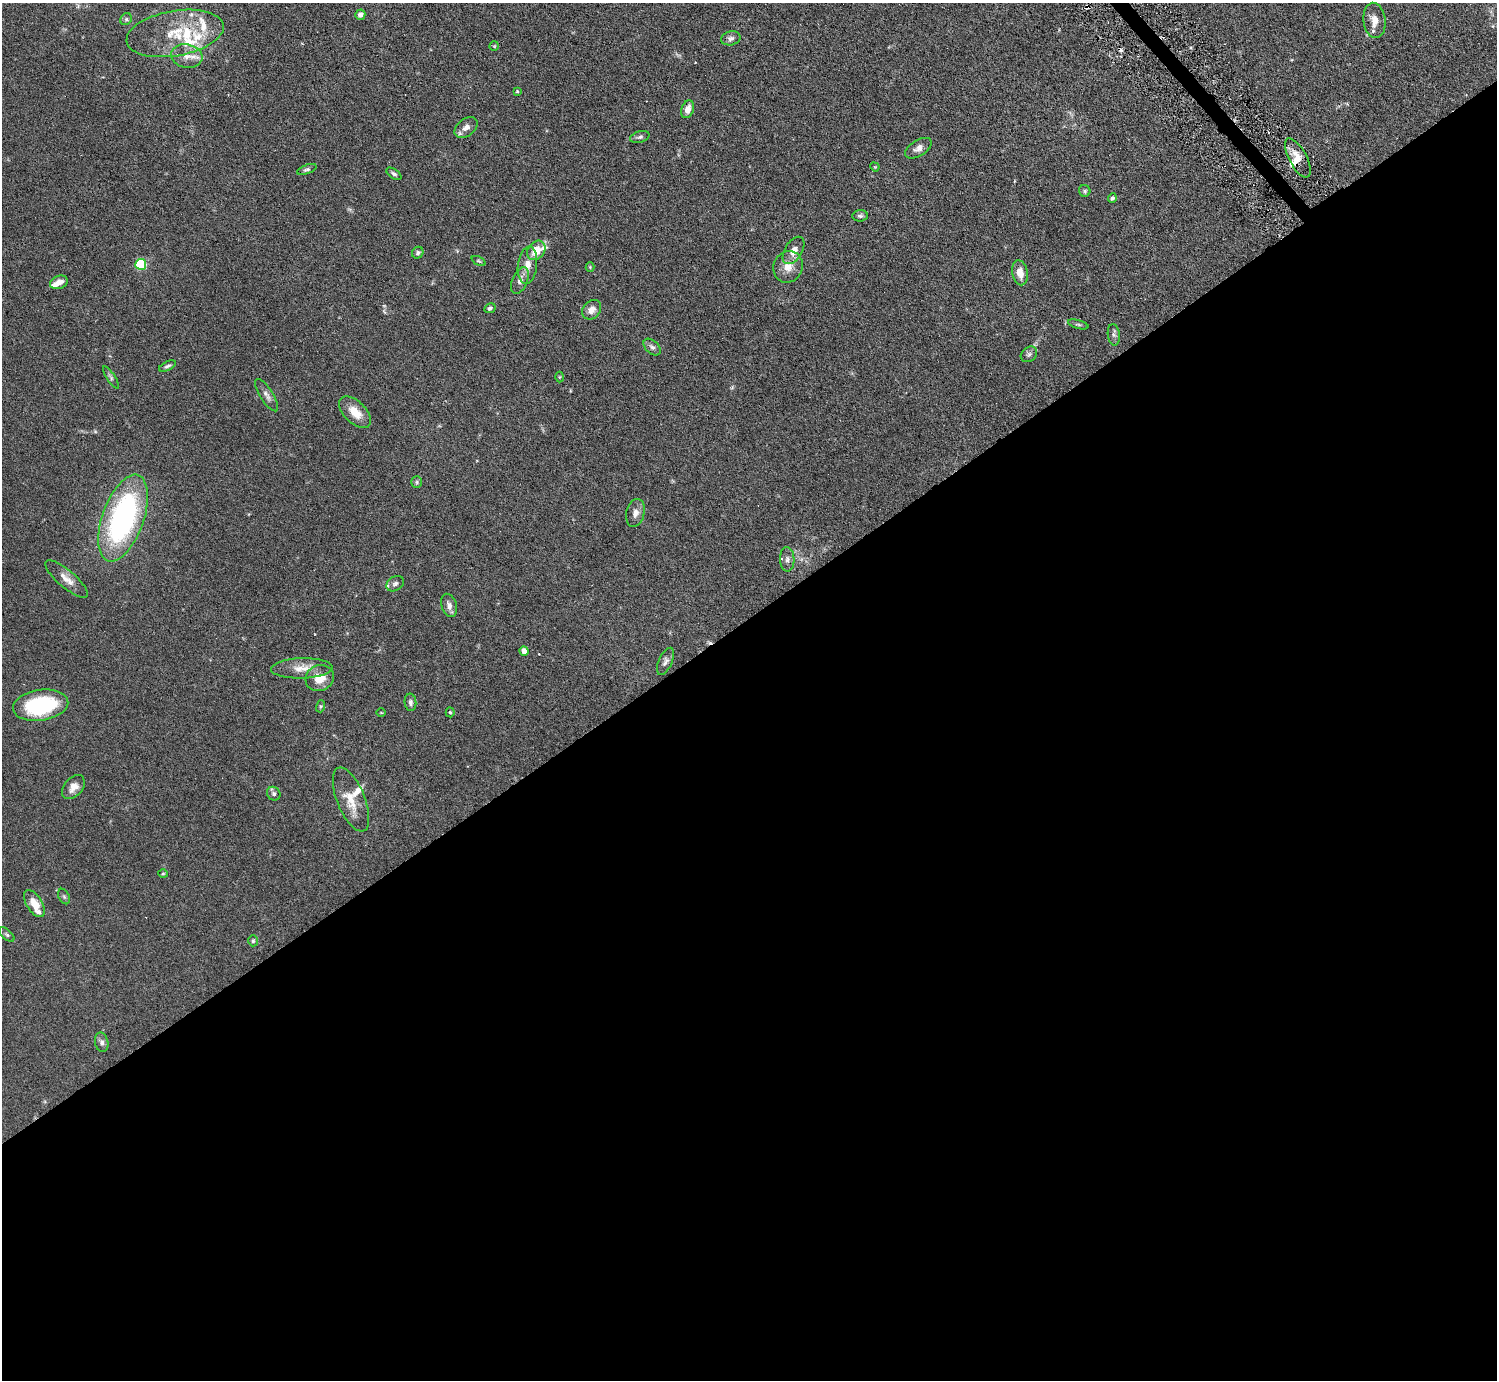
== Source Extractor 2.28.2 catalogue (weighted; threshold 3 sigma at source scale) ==
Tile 15 of 4 x 4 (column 3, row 4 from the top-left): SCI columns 2989-4483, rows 298-1675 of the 5977 x 5967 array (HDU 1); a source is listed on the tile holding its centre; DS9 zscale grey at full resolution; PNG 1499 x 1382 px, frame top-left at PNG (2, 3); each listed source drawn as its Kron ellipse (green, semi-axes under 4 px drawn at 4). Shown black and unused: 56% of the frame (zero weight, under 3 of 6 exposures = <1% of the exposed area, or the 3 px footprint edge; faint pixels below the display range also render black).
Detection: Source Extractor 2.28.2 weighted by HDU 2 'WHT'; one run over the whole footprint, this tile lists its part. Background 0.123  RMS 0.005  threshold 0.0202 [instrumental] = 3 sigma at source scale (4.09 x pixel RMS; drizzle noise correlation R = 1.36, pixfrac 0.8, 0.05/0.05 arcsec/px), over >= 5 px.
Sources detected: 81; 5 cosmic-ray / hot-pixel residue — neither listed nor drawn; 10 inside a brighter listed object's ellipse — not listed separately; the other 66 listed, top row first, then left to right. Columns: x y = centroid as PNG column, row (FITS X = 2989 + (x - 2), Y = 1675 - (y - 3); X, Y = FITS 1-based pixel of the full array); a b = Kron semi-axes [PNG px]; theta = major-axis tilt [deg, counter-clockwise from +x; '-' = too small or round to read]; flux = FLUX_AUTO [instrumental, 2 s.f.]
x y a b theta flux
360 15 5 5 - 1.6
126 19 6 5 - 0.81
1374 20 18 11 -84 4.6
175 33 49 22 10 20
731 38 10 7 12 1.5
494 46 5 5 - 0.44
187 56 16 11 -8 4.7
517 91 3 2 - 0.35
688 109 9 6 70 3.1
466 127 13 8 40 2.5
640 137 10 5 16 1.2
918 148 15 8 31 2.4
1298 158 22 8 -62 5.1
875 167 5 3 - 0.36
307 169 10 4 20 0.89
394 174 9 4 -34 0.89
1085 191 6 5 - 0.79
1112 198 5 4 - 0.85
860 216 7 6 - 1
536 250 10 8 52 6.7
794 250 15 8 59 3.5
418 253 6 5 - 0.82
479 261 7 4 -26 0.6
141 264 5 5 - 34
527 265 19 9 83 4.5
590 267 4 4 - 0.36
788 267 16 14 66 4.9
1020 273 12 7 -79 4.3
520 281 14 7 67 2.4
59 282 9 6 20 2.5
490 308 6 4 27 0.89
592 310 10 8 49 2.7
1078 324 10 3 -15 0.71
1114 335 11 6 -83 1.3
652 347 10 6 -43 1.3
1029 354 9 7 38 1.1
167 366 9 4 25 0.93
559 377 5 3 - 0.4
111 378 13 3 -56 0.92
267 395 18 6 -57 2.2
355 412 19 11 -44 6.4
417 482 6 5 - 0.66
635 513 14 9 77 2.5
123 518 45 20 70 87
787 559 12 7 -88 1.8
67 579 27 8 -40 4.3
395 584 9 7 32 1.4
449 605 12 7 -74 2.1
524 651 4 4 - 4.1
665 661 14 6 66 1.8
302 668 31 10 2 5.9
320 678 14 13 - 5.9
410 702 9 6 -85 1.4
41 705 28 15 8 39
321 706 6 4 73 0.58
450 712 5 4 - 0.54
381 713 5 3 - 0.34
73 787 14 9 49 3.3
274 794 7 6 - 1.1
351 800 34 14 -68 8.2
163 874 5 3 - 0.41
64 897 8 5 -63 0.79
34 904 15 7 -58 5.6
7 935 9 5 -41 0.85
253 941 5 4 - 0.67
102 1042 10 6 -78 1.5